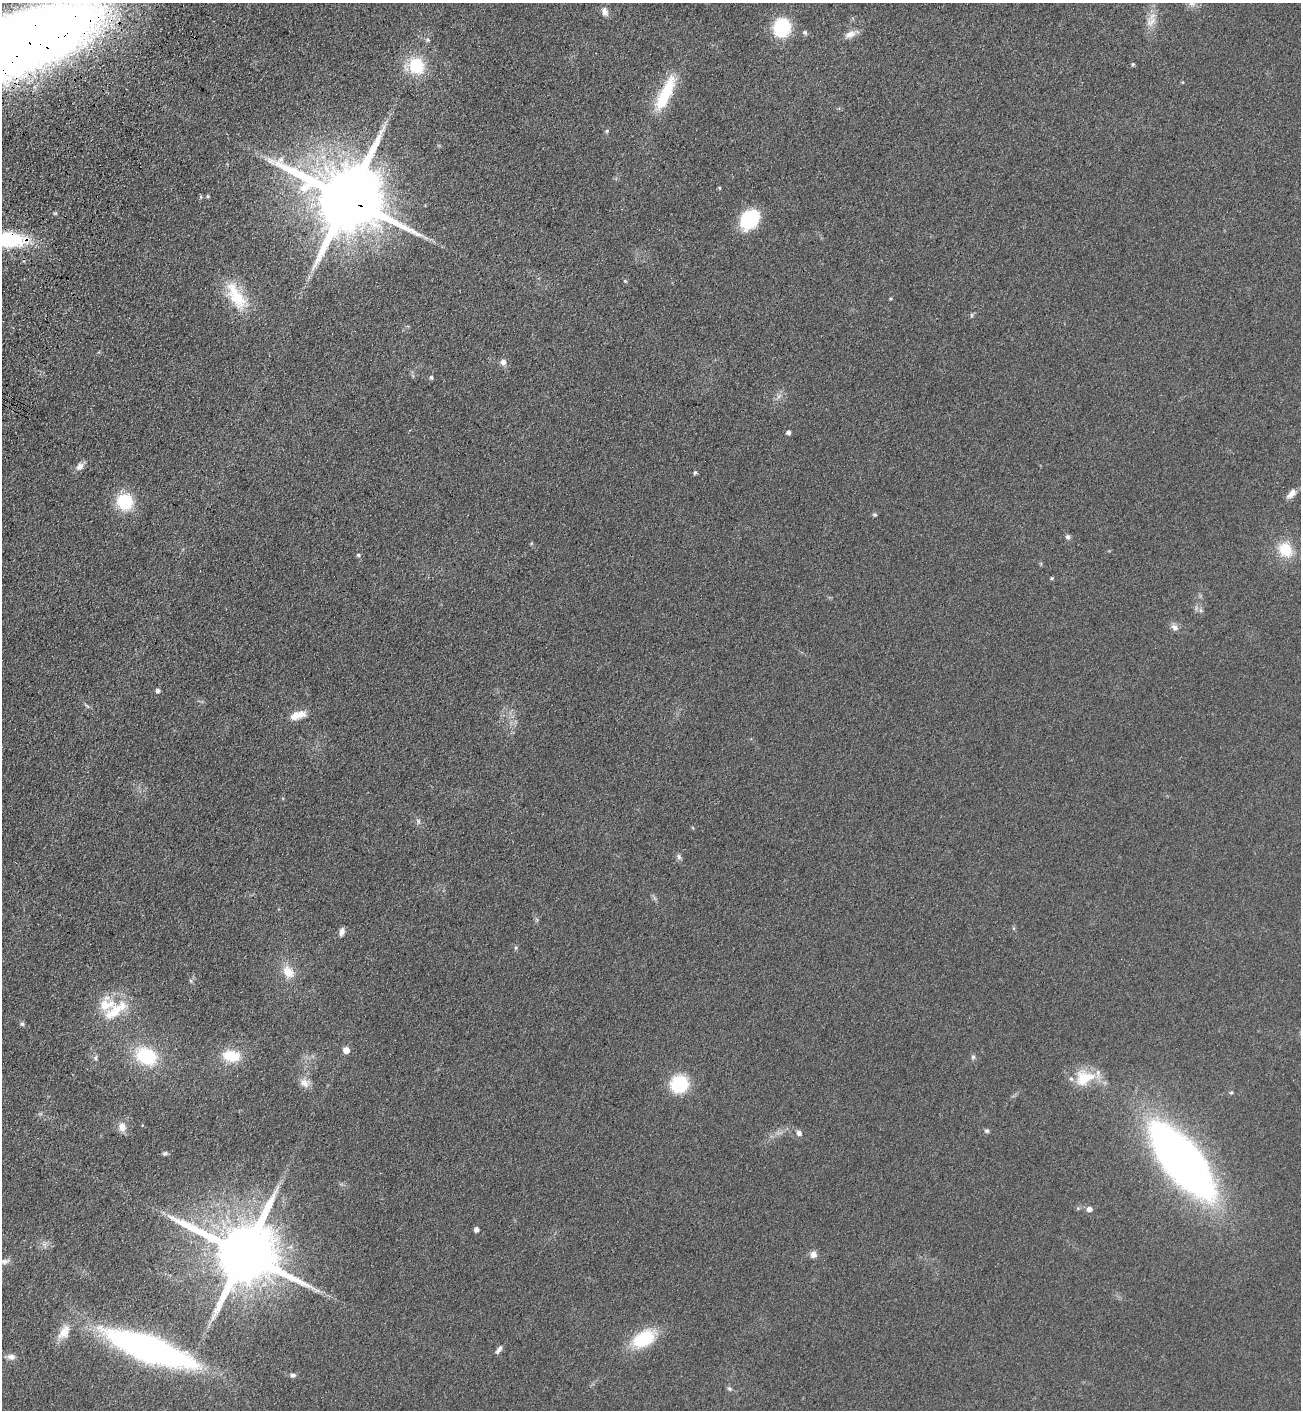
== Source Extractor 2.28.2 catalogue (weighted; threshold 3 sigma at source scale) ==
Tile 11 of 4 x 4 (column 3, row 3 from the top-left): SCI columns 2855-4153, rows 1471-2878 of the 5841 x 5757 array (HDU 1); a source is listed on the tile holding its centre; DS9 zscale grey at full resolution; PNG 1303 x 1412 px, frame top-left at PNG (2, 3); no overlay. Shown black and unused: <1% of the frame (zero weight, under 3 of 4 exposures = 6% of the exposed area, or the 3 px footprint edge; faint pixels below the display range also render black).
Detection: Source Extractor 2.28.2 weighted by HDU 2 'WHT'; one run over the whole footprint, this tile lists its part. Background 0.119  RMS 0.0089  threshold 0.0402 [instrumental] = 3 sigma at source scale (4.5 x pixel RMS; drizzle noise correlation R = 1.50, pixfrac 1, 0.05/0.05 arcsec/px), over >= 5 px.
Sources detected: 71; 1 inside a brighter listed object's ellipse — not listed separately; the other 70 listed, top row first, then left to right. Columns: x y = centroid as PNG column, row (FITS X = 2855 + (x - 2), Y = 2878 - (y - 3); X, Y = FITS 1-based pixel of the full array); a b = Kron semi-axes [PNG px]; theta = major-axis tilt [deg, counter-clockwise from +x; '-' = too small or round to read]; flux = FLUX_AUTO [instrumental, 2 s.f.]
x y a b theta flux
1191 3 13 9 -44 6.4
605 12 12 8 -71 4.8
1151 22 17 12 40 9.3
782 28 14 13 - 62
805 32 7 5 -49 1.6
850 34 16 9 23 6.9
10 46 149 46 20 2300
1133 64 4 4 - 1.2
416 66 20 17 -64 35
665 94 48 13 65 42
607 131 6 5 - 1.3
719 188 4 3 - 1.1
208 196 4 4 - 1.1
348 199 23 18 -27 11000
750 219 22 16 50 44
8 239 29 13 -2 88
625 281 6 4 -45 1.1
236 296 43 18 -59 37
971 315 6 4 90 1.1
503 362 6 6 - 4.5
431 377 5 5 - 1.8
779 396 7 5 46 2.4
788 432 4 4 - 3.2
80 466 10 8 67 5
695 472 5 4 - 1.5
1291 494 15 7 46 5.8
125 502 20 18 -65 34
875 515 6 4 -1 1.4
1068 537 6 6 - 2.2
1285 550 19 16 -53 23
358 555 5 5 - 1.7
1052 578 4 4 - 0.99
1200 610 6 4 -70 1.7
1175 627 10 8 -45 4.4
158 691 4 4 - 2.8
87 706 8 4 -44 1.5
298 715 23 10 18 11
418 821 7 4 -89 1.8
679 857 8 6 -75 2.3
342 931 9 6 74 3.9
516 947 5 4 - 1.1
288 972 16 12 -51 14
115 1011 40 14 36 29
22 1024 6 5 - 1.6
346 1050 5 5 - 10
146 1056 24 18 -27 50
231 1056 19 12 -9 26
973 1057 6 5 - 2
95 1058 7 5 76 2
1084 1078 25 19 22 29
305 1083 14 11 -33 7.2
679 1084 15 14 - 50
1231 1092 5 3 - 1.1
122 1127 13 10 -87 7.5
987 1131 6 5 - 1.8
799 1133 8 7 - 3.1
165 1153 6 5 - 1.8
1182 1161 61 25 -51 810
1089 1209 6 6 - 4.2
476 1229 4 4 - 3.9
244 1254 20 16 -26 9600
813 1254 7 7 - 5.5
4 1261 14 7 15 5
64 1332 22 12 56 14
644 1339 23 14 31 49
150 1348 73 18 -20 390
499 1349 12 5 55 3.2
11 1357 11 7 -8 4.6
293 1375 7 5 4 2.3
729 1389 6 6 - 2
Overlapping masked pixels (flux is a lower limit): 3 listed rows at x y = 10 46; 348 199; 8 239
Isophote crosses this tile's border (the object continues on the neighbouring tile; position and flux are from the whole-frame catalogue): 4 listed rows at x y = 1191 3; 10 46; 8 239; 4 1261